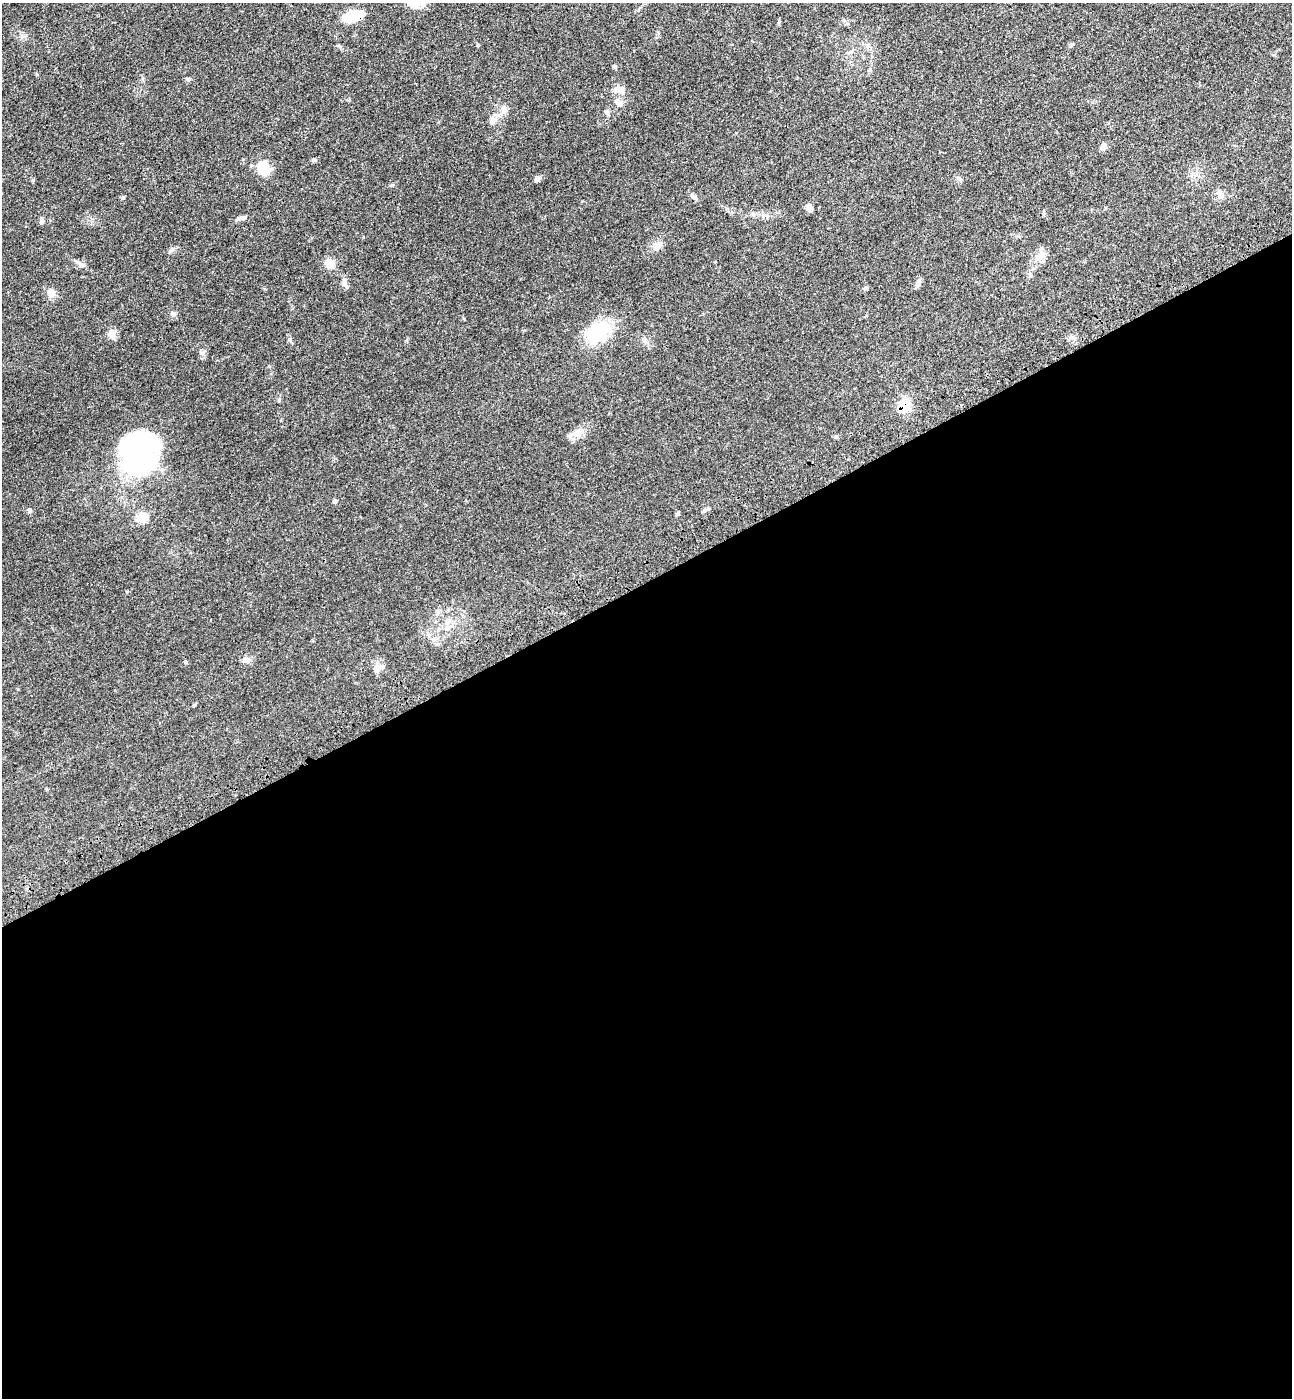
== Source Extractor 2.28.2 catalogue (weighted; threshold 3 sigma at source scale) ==
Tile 15 of 4 x 4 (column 3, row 4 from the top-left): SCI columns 2812-4101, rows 92-1487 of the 5756 x 5768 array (HDU 1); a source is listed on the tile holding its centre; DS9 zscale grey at full resolution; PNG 1294 x 1400 px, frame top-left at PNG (2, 3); no overlay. Shown black and unused: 59% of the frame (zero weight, under 3 of 4 exposures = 6% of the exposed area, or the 3 px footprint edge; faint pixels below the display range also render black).
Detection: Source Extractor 2.28.2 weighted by HDU 2 'WHT'; one run over the whole footprint, this tile lists its part. Background 0.0425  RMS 0.005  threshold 0.0225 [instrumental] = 3 sigma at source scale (4.5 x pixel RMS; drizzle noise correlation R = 1.50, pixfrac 1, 0.05/0.05 arcsec/px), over >= 5 px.
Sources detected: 55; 3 inside a brighter object's white glare — not listed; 1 inside a brighter listed object's ellipse — not listed separately; the other 51 listed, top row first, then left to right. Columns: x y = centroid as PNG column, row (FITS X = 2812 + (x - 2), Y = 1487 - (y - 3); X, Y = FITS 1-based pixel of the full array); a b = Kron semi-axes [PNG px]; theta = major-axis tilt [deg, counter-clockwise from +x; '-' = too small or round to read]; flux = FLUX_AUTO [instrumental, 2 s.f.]
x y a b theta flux
353 16 22 10 14 13
1072 44 5 4 - 0.58
850 52 10 4 26 1.2
619 90 15 8 -12 4.3
619 103 10 7 -32 2.9
504 110 11 7 -58 2.2
606 111 8 6 -31 1.1
493 121 10 9 - 2.2
1103 147 9 7 53 2.1
314 160 6 5 - 0.72
263 168 15 12 -63 12
537 179 9 6 38 1.3
959 179 9 5 -53 1.1
1220 195 11 7 -75 2.2
693 196 9 6 -56 1.4
123 197 6 4 19 0.55
809 208 9 6 -61 2.4
753 214 7 4 -18 0.94
243 218 11 6 2 1.5
42 221 8 5 67 1
657 245 12 9 7 2.9
171 250 9 5 27 1.2
1040 256 17 8 30 3.9
80 264 13 5 -42 1.8
330 264 8 7 - 7.3
1030 275 7 5 -70 0.99
344 283 12 7 -71 2.2
918 283 11 6 62 1.5
866 288 6 4 12 0.83
51 293 13 9 -67 3.2
173 313 8 6 -33 1.2
464 319 5 3 - 0.4
598 332 34 22 39 21
112 334 11 9 -85 3.1
1072 337 7 4 -17 0.99
202 353 9 6 55 1.3
279 400 5 4 - 0.62
904 406 14 11 69 9.6
578 433 15 11 25 4.3
836 436 6 4 -20 0.6
138 461 33 29 8 71
335 501 4 4 - 1.3
708 509 7 5 16 1
30 510 7 5 -84 0.96
677 513 6 4 28 0.6
142 517 5 5 - 24
448 621 10 9 - 3.3
246 660 11 7 5 2
186 662 6 4 -87 0.5
381 667 13 7 3 2.5
195 704 6 3 59 0.54
Overlapping masked pixels (flux is a lower limit): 2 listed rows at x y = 353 16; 904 406
Unlisted compact peaks at least as high as the median listed source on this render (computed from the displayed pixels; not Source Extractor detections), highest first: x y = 289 339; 33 180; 188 79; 127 592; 478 45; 779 21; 37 74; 615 66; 406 341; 269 366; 644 339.